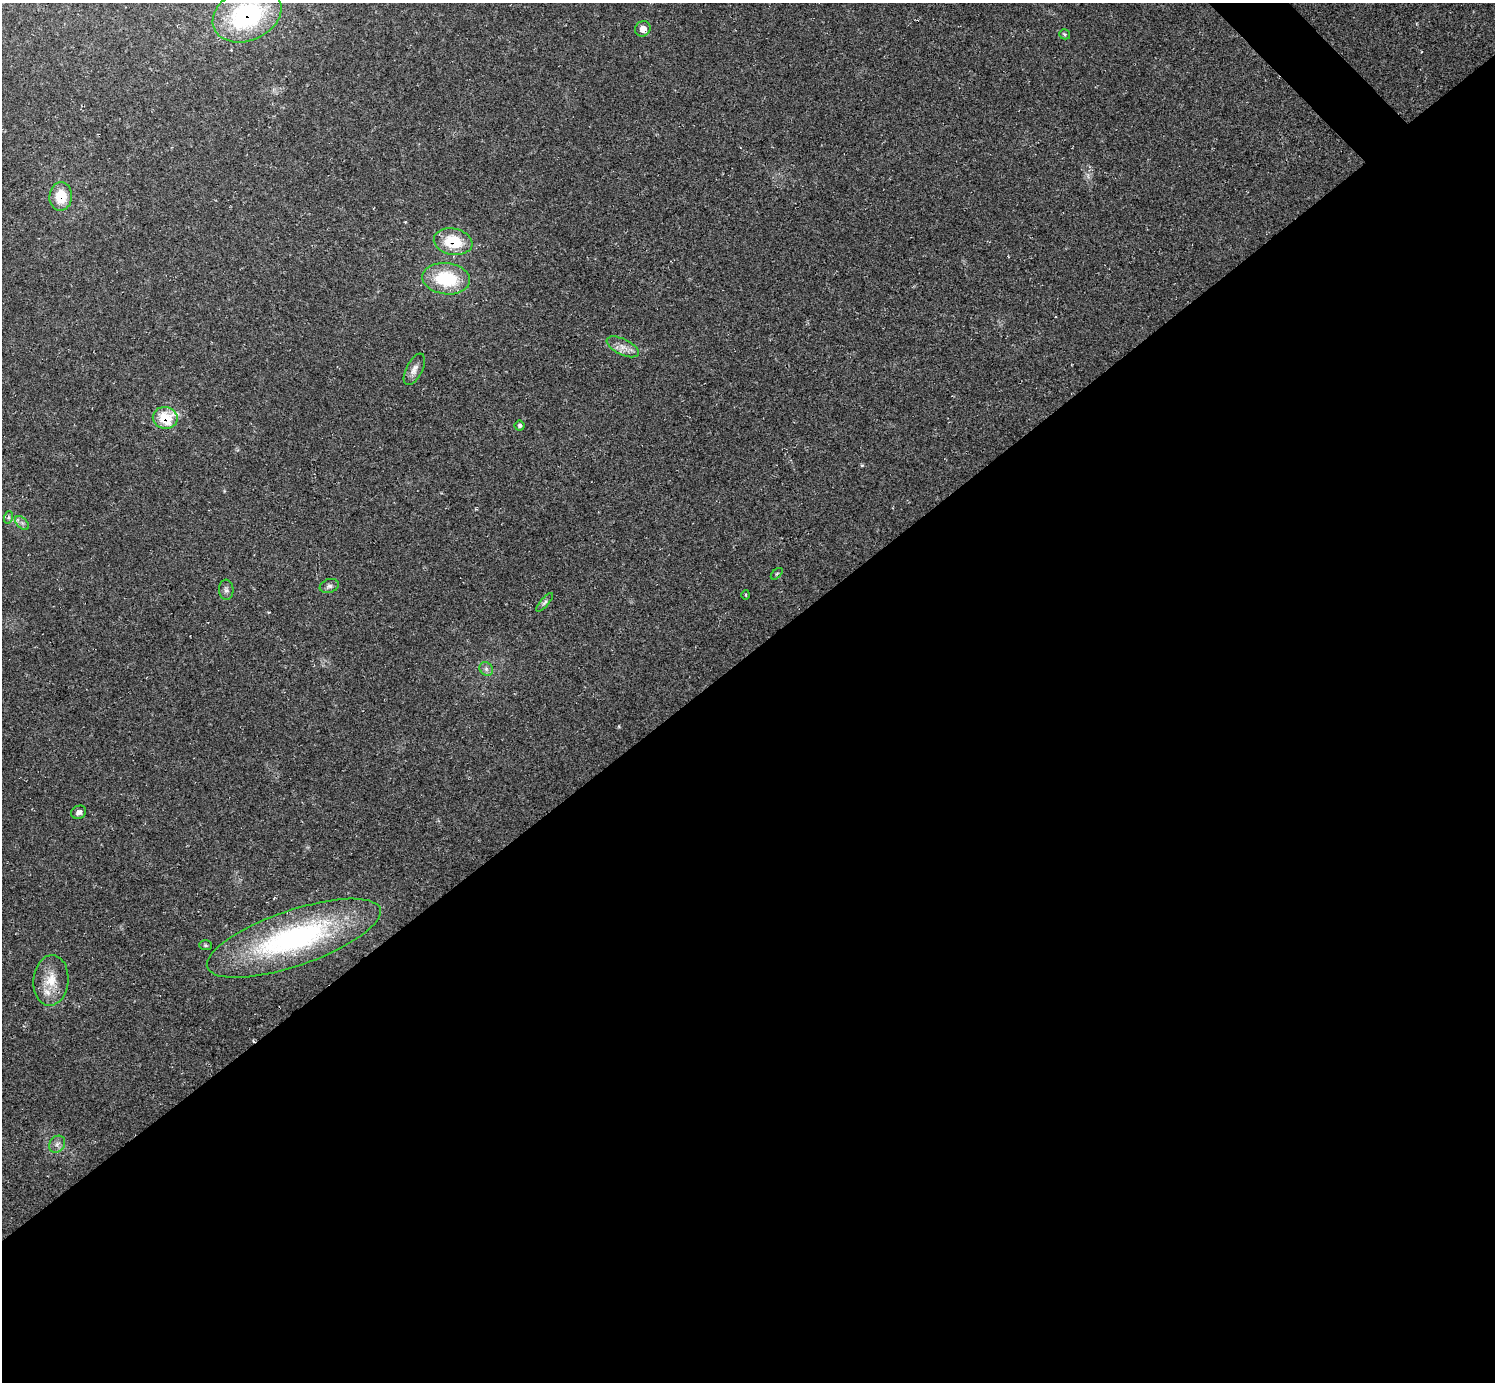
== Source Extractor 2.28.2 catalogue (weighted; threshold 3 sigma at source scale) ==
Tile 15 of 4 x 4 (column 3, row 4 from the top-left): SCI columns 2986-4478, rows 296-1675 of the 5970 x 5968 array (HDU 1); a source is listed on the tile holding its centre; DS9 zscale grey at full resolution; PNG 1497 x 1384 px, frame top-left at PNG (2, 3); each listed source drawn as its Kron ellipse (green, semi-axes under 4 px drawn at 4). Shown black and unused: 53% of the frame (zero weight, under 2 of 3 exposures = <1% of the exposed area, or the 3 px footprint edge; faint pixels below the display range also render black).
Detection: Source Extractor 2.28.2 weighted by HDU 2 'WHT'; one run over the whole footprint, this tile lists its part. Background 0.0355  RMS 0.0063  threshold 0.0283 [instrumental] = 3 sigma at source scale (4.5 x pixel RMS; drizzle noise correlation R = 1.50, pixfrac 1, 0.05/0.05 arcsec/px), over >= 5 px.
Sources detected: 24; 1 inside a brighter listed object's ellipse — not listed separately; the other 23 listed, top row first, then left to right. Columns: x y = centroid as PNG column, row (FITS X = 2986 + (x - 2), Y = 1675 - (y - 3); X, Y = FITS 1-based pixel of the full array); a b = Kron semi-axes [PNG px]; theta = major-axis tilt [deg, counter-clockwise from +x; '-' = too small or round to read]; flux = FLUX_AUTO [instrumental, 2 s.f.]
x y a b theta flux
247 15 35 25 23 83
643 29 8 7 - 4.7
1065 34 5 5 - 0.93
61 196 14 11 86 16
453 242 19 13 -11 23
446 279 24 15 -7 36
623 347 17 8 -26 5.2
414 369 17 8 63 4.1
165 418 12 11 - 23
520 426 5 5 - 1.4
9 517 6 4 71 1.2
22 523 8 5 -45 1.8
777 574 7 4 45 0.95
329 586 10 7 19 2.1
226 590 10 7 -87 2
746 595 5 3 - 0.67
545 602 12 4 49 1.5
486 669 7 6 - 1.8
79 812 7 6 - 2.4
294 938 91 28 19 130
205 945 6 5 - 0.92
51 980 25 17 85 14
57 1144 9 7 52 2.4
Overlapping masked pixels (flux is a lower limit): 4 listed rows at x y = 247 15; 61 196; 453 242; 165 418
Isophote crosses this tile's border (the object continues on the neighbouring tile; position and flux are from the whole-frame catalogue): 1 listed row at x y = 247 15